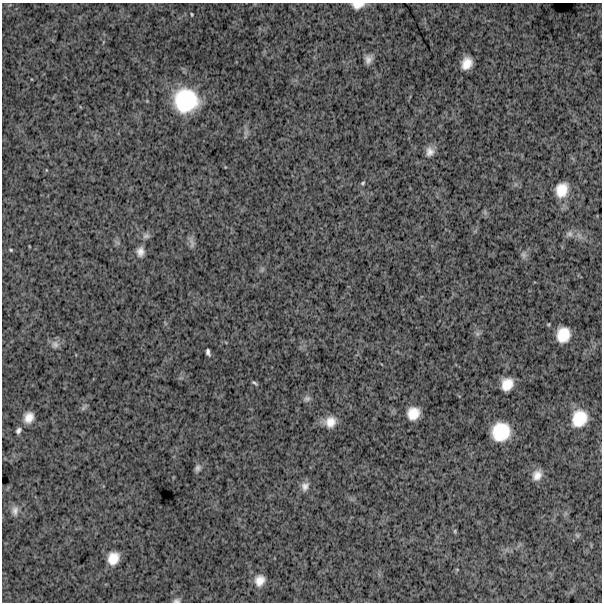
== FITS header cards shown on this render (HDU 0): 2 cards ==
NAXIS1  =                  600
NAXIS2  =                  600

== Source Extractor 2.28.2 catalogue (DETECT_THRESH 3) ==
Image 600 x 600 px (HDU 0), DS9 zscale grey, 1 PNG px = 1 image px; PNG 604 x 604 px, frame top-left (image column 1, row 600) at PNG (2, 3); no overlay
Background 1310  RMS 290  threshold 870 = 3 sigma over >= 5 px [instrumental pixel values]
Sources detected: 37; all 37 listed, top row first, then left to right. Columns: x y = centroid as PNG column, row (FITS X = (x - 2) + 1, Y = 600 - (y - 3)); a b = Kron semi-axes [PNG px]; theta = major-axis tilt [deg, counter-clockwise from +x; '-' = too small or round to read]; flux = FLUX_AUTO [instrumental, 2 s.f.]
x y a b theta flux
358 5 14 7 5 1.6e+05
192 14 4 2 - 1.9e+04
368 59 10 8 72 1.1e+05
467 63 11 9 61 2.5e+05
186 100 25 24 - 1.3e+06
430 152 12 10 78 1.3e+05
363 183 6 4 28 2.9e+04
562 190 16 13 71 3.6e+05
569 234 11 8 16 9.3e+04
146 236 10 7 3 7.0e+04
192 243 17 6 -79 8.4e+04
11 250 4 3 - 2.0e+04
140 252 12 9 83 1.3e+05
524 255 10 7 -80 7.2e+04
477 334 7 5 45 4.7e+04
563 335 14 12 77 4.1e+05
55 344 11 9 -87 1.0e+05
208 352 7 4 -74 5.6e+04
255 383 9 3 -33 3.2e+04
507 384 12 10 62 3.0e+05
307 399 9 7 14 6.4e+04
84 407 12 4 43 3.8e+04
413 413 12 11 - 3.1e+05
29 417 12 9 65 2.0e+05
579 418 19 16 65 5.6e+05
330 422 15 13 39 2.4e+05
18 431 8 6 59 5.8e+04
501 432 17 16 - 7.4e+05
198 468 9 6 58 6.4e+04
537 475 13 10 61 1.8e+05
305 486 13 10 71 1.2e+05
15 511 13 9 84 1.1e+05
455 531 7 4 -83 2.7e+04
577 535 7 4 -19 3.1e+04
113 558 13 11 68 2.9e+05
260 580 12 10 65 2.0e+05
176 601 9 6 6 5.6e+04
At the frame edge (FLAGS 8, measured only in part): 2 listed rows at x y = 358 5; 176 601